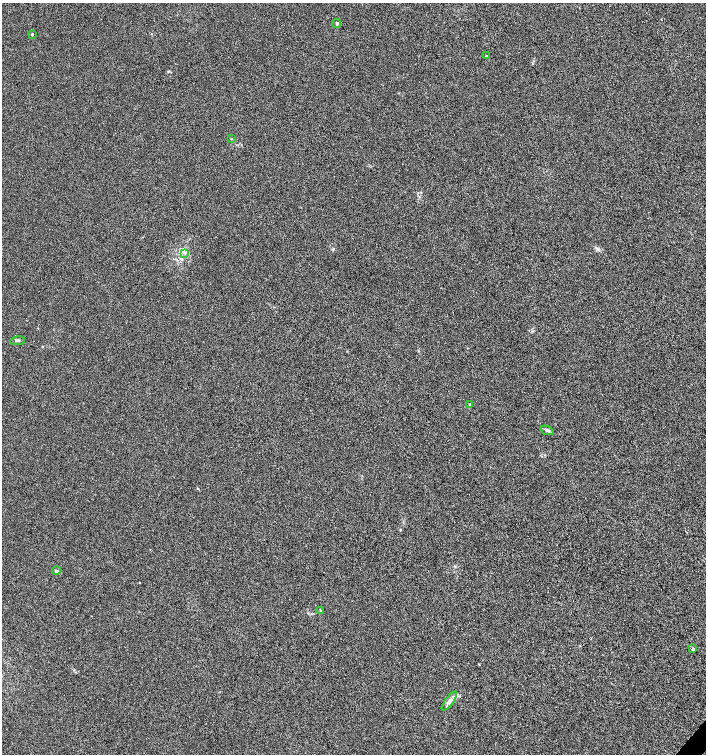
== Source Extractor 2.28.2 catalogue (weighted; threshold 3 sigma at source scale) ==
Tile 6 of 4 x 4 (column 2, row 2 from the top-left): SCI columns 1639-3046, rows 3011-4514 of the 6027 x 6025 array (HDU 1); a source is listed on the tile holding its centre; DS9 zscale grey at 2 x 2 block average (1 PNG px = mean of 2 x 2 image px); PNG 708 x 756 px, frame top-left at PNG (2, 3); each listed source drawn as its Kron ellipse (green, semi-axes under 4 px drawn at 4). Shown black and unused: <1% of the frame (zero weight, under 3 of 6 exposures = <1% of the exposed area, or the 3 px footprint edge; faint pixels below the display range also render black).
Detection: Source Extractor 2.28.2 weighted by HDU 2 'WHT'; one run over the whole footprint, this tile lists its part. Background 8.72e-04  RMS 0.0025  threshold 0.0103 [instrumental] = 3 sigma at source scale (4.09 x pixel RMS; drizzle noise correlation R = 1.36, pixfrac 0.8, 0.0396/0.0396 arcsec/px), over >= 5 px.
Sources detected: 12; all 12 listed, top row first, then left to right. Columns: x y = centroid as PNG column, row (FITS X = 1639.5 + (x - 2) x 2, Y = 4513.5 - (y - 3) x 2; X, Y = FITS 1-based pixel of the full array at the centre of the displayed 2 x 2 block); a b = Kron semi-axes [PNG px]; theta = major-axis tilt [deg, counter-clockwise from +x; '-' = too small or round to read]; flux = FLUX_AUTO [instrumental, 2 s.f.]
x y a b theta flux
337 23 4 3 - 0.67
32 34 3 3 - 0.5
486 56 2 2 - 0.4
231 139 3 2 - 0.37
185 253 4 3 - 0.71
17 341 7 3 7 0.84
469 405 3 2 - 0.34
547 430 7 3 -21 1.2
56 571 4 4 - 0.74
321 610 3 2 - 0.46
693 649 4 3 - 0.6
449 701 11 4 54 2.2
Diffuse or blended objects may show on this block-average render without a row.